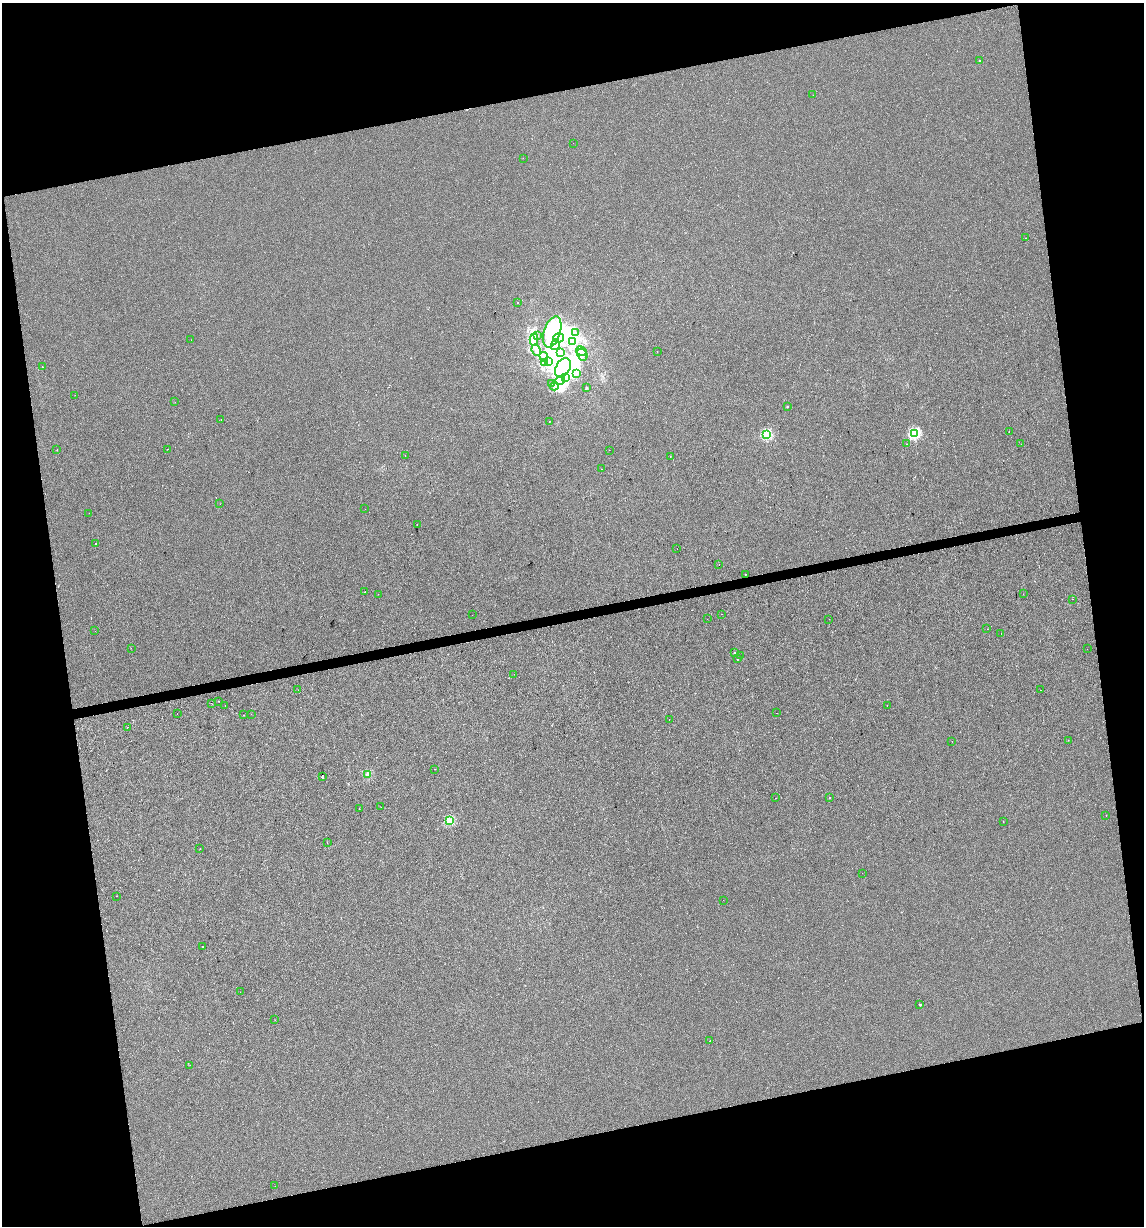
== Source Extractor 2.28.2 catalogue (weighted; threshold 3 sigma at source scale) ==
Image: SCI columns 29-4596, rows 1-4894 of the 4671 x 4894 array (HDU 1 of 3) = the unmasked area's bounding box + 8 px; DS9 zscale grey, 4 x 4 block average (1 PNG px = mean of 4 x 4 image px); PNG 1146 x 1228 px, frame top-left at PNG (2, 3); each listed source drawn as its Kron ellipse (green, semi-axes under 4 px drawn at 4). Shown black and unused: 25% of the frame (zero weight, under 2 of 3 exposures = <1% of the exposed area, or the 3 px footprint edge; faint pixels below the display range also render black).
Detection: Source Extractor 2.28.2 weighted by HDU 2 'WHT'. Background -4.44e-04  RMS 0.0042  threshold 0.0188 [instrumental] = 3 sigma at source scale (4.5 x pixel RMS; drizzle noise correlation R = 1.50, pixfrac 1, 0.0396/0.0396 arcsec/px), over >= 5 px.
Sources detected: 144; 15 inside a brighter object's white glare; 8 cosmic-ray / hot-pixel residue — neither listed nor drawn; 2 coinciding with a brighter row at this scale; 12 inside a brighter listed object's ellipse — not listed separately; the other 107 listed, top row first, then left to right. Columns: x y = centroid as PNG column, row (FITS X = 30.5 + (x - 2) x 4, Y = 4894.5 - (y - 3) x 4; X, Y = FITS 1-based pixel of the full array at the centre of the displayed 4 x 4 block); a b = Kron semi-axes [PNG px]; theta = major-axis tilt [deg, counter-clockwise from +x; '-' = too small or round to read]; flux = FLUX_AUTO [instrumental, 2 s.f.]
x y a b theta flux
980 61 2 2 - 4.8
813 95 2 2 - 0.5
573 143 2 2 - 0.35
523 158 2 2 - 0.61
1025 238 2 2 - 1.2
517 302 2 2 - 1.4
552 332 16 8 72 140
576 332 2 2 - 1.5
537 335 2 2 - 1.2
558 338 5 4 - 15
191 340 2 2 - 0.31
534 340 6 3 -89 7.7
573 342 2 2 - 15
555 345 5 3 - 6.6
536 350 6 3 -64 7.9
581 351 5 3 - 19
561 352 2 2 - 10
657 352 2 2 - 0.35
582 355 6 5 - 12
544 357 5 3 - 13
548 362 3 2 - 9.2
544 363 2 2 - 2
42 367 2 2 - 0.43
563 368 11 7 62 170
576 374 3 2 - 8.2
566 377 4 2 - 4.8
560 381 5 3 - 45
552 384 2 2 - 1.5
554 386 4 2 - 6.2
586 387 3 2 - 2.1
75 395 2 2 - 0.35
175 402 2 2 - 0.42
787 407 2 2 - 3.7
221 419 2 2 - 0.82
549 421 2 2 - 0.53
1009 432 2 2 - 2.6
915 433 2 2 - 200
766 434 2 2 - 150
907 444 2 2 - 1.5
1021 444 2 2 - 0.99
167 449 2 2 - 1.1
57 450 2 2 - 1.3
609 450 2 2 - 0.36
405 456 2 2 - 1.7
670 456 2 2 - 3.8
601 469 2 2 - 0.51
220 504 2 2 - 0.33
365 509 2 2 - 0.8
89 513 2 2 - 0.39
417 525 2 2 - 6.4
96 543 2 2 - 2.6
677 549 2 2 - 0.65
719 564 2 2 - 0.39
745 574 2 2 - 1.3
365 592 2 2 - 3.6
378 594 2 2 - 0.43
1023 594 2 2 - 0.54
1072 599 2 2 - 1.1
722 614 2 2 - 1.5
472 615 2 2 - 0.98
707 619 2 2 - 0.3
829 619 2 2 - 0.69
987 629 2 2 - 0.8
95 631 2 2 - 1.6
1001 634 2 2 - 4
131 648 2 2 - 0.44
1087 649 2 2 - 0.66
735 653 2 2 - 8.2
741 656 2 2 - 0.32
737 659 2 2 - 2.3
514 674 2 2 - 0.87
298 690 2 2 - 0.53
1040 690 2 2 - 0.84
219 701 2 2 - 0.52
211 703 2 2 - 0.54
225 705 2 2 - 0.51
887 706 2 2 - 0.48
177 713 2 2 - 0.44
776 713 2 2 - 0.8
251 714 2 2 - 0.72
244 715 2 2 - 0.65
669 719 2 2 - 1.4
127 727 2 2 - 1.7
1068 740 2 2 - 0.72
952 741 2 2 - 0.39
435 769 2 2 - 0.6
368 774 2 2 - 52
322 777 2 2 - 1200
829 797 2 2 - 1.2
776 798 2 2 - 7.8
381 807 2 2 - 0.42
359 809 2 2 - 0.47
1106 815 2 2 - 1.1
449 821 2 2 - 110
1003 822 2 2 - 0.61
327 842 2 2 - 0.88
200 848 2 2 - 1.1
862 873 2 2 - 0.36
117 896 2 2 - 0.79
723 900 2 2 - 0.86
202 947 2 2 - 4.6
240 992 2 2 - 0.72
920 1005 2 2 - 5.6
275 1020 2 2 - 0.5
710 1041 2 2 - 2.7
190 1065 2 2 - 0.56
275 1186 2 2 - 0.44
Diffuse or blended objects may show on this block-average render without a row.